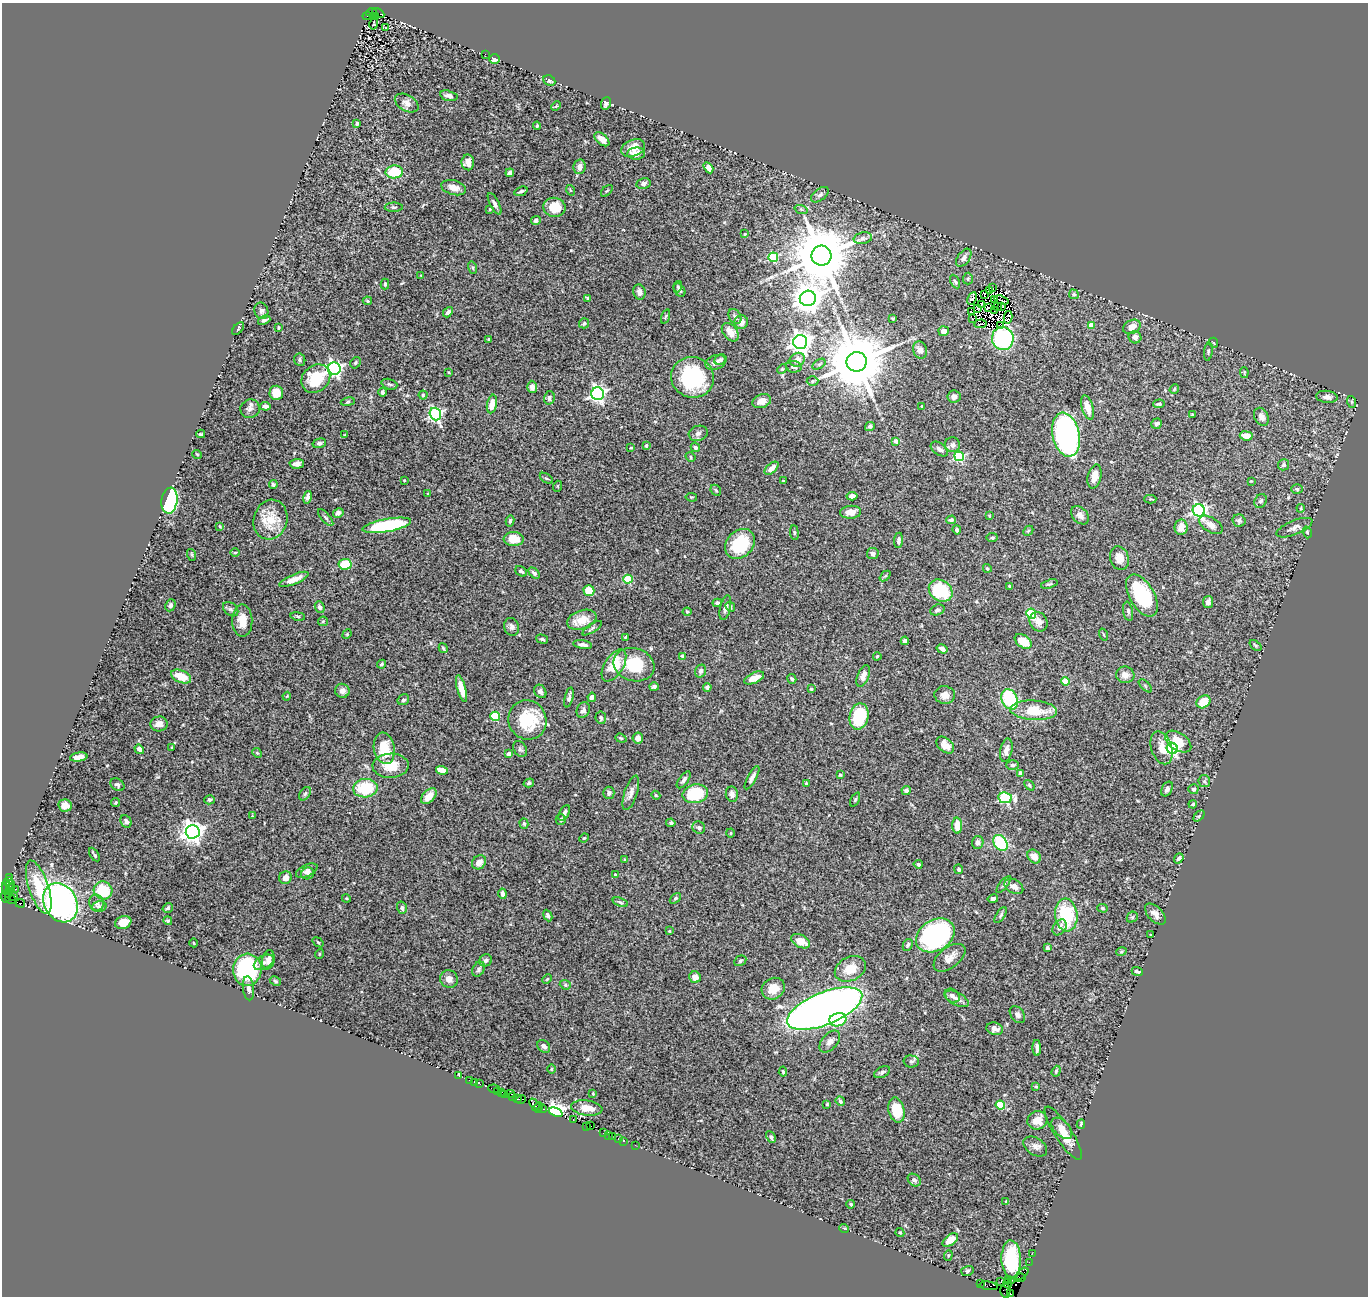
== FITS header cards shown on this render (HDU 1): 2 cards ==
NAXIS1  =                 1366
NAXIS2  =                 1294

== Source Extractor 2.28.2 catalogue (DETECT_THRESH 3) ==
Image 1366 x 1294 px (HDU 1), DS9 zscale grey, 1 PNG px = 1 image px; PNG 1370 x 1298 px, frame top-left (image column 1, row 1294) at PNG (2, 3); each listed source drawn as its Kron ellipse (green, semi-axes under 4 px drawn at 4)
Background 1.39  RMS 0.044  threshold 0.131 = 3 sigma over >= 5 px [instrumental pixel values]
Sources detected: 475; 10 with non-positive FLUX_AUTO (blend fragments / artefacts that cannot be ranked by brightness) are neither listed nor drawn; the other 465 listed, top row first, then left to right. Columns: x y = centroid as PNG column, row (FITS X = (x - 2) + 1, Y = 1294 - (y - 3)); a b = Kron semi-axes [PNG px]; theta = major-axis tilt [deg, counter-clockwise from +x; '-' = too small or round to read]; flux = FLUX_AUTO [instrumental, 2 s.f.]
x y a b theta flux
371 12 5 3 - 490
378 13 6 3 -31 310
367 16 4 3 - 140
375 17 3 2 - 2.7
374 24 6 2 77 2.2
385 27 3 3 - 9.4
485 54 3 2 - 3.1
494 59 5 5 - 13
549 81 6 5 - 7.4
449 96 9 5 -15 13
407 103 13 8 -29 16
606 103 6 5 - 8.4
556 106 5 3 - 3.3
357 123 3 3 - 5.2
537 126 4 3 - 4
602 139 9 5 -41 19
633 148 12 8 22 34
636 154 9 6 4 16
468 162 8 6 -88 21
580 167 7 6 - 18
708 168 6 4 -57 15
394 172 8 6 2 92
510 173 4 4 - 11
643 183 7 5 15 10
454 188 13 7 -15 23
570 190 5 3 - 3
521 191 7 3 22 6.3
607 191 7 3 45 3.1
820 195 10 6 37 8.6
495 204 12 4 -62 8.3
394 207 9 4 0 5.8
554 207 11 9 -8 63
490 209 4 3 - 2.2
801 209 7 4 -18 5
536 220 5 4 - 6.9
745 234 4 3 - 2.9
863 238 9 5 10 9.1
821 256 10 10 - 26000
773 257 5 4 - 160
964 258 10 6 55 12
473 268 6 4 -72 4.4
421 275 3 2 - 2
968 279 6 5 - 4.1
955 281 7 4 -62 4.8
385 284 5 4 - 3.6
678 287 6 4 75 5.1
992 288 4 2 - 4.4
679 290 7 5 -56 7.5
989 291 4 2 - 0.34
639 292 7 6 - 13
984 294 4 2 - 0.5
1074 294 5 4 - 4.5
588 298 4 2 - 3.3
808 298 8 7 - 4300
972 298 6 3 64 8.9
995 299 4 2 - 4.2
1001 300 7 2 -15 3.4
367 301 4 4 - 3.8
981 304 3 2 - 1.5
989 307 3 3 - 13
998 307 4 3 - 5.5
1001 307 3 2 - 7.8
977 308 3 2 - 3.4
261 311 8 6 -71 8.6
995 311 3 2 - 1.2
448 312 6 4 48 8.4
972 312 3 2 - 4
665 316 7 3 71 3.1
735 317 8 5 -60 7.5
1008 317 6 3 77 4.5
972 318 4 2 - 3.2
893 319 3 3 - 2.7
264 320 6 3 21 6.8
741 322 7 6 - 14
584 323 5 5 - 6.5
981 324 6 2 5 1.8
1001 325 3 2 - 0.7
1091 325 4 4 - 36
1132 327 9 6 28 27
279 328 3 2 - 3
238 329 8 2 50 2.8
944 331 5 5 - 20
730 332 10 7 -51 25
1135 337 6 6 - 14
1003 338 11 11 - 280
489 340 3 3 - 5.3
800 342 7 7 - 1900
1214 343 5 3 - 2.5
920 350 9 7 -73 16
1208 352 9 3 82 4
300 360 6 5 - 6.2
720 360 6 5 - 6.3
797 360 8 6 32 20
716 362 11 7 19 16
857 362 10 10 - 27000
355 363 6 4 54 4.6
819 364 7 4 36 5.3
794 367 8 6 -8 7.8
334 369 6 6 - 770
782 369 5 4 - 3.4
449 372 3 2 - 2.4
1244 372 5 4 - 3.3
693 377 21 20 - 230
316 379 15 13 42 100
812 381 6 5 - 4.7
389 384 8 5 -19 5.2
532 387 6 5 - 18
1174 389 5 4 - 3.4
383 392 4 3 - 6
276 393 7 6 - 43
598 394 6 6 - 820
423 395 4 4 - 3.5
954 397 6 6 - 11
1327 397 11 6 -7 14
549 398 7 5 76 7.2
762 401 9 6 20 22
348 402 7 3 9 3.5
1352 402 6 4 -71 3.8
492 404 9 5 79 32
1159 404 6 4 4 6.1
265 406 5 4 - 15
922 406 3 3 - 4.4
1087 407 13 5 -74 35
250 409 9 9 - 12
435 414 6 5 - 450
1192 414 4 2 - 2
1261 417 9 6 -63 14
1157 424 5 5 - 6.4
870 426 5 4 - 5.7
698 433 9 7 15 10
201 434 4 3 - 4
345 435 3 2 - 2.4
1066 435 22 13 -78 830
1246 436 6 4 -8 34
896 441 4 4 - 15
319 443 7 4 15 9.1
952 445 8 7 - 13
646 446 4 4 - 7.2
695 447 5 4 - 5.6
631 448 3 2 - 2.4
939 449 10 6 -34 11
197 454 5 3 - 2.4
959 456 5 5 - 230
690 457 5 4 - 4.3
297 464 7 5 2 12
1284 465 5 5 - 5.1
772 468 8 4 42 18
1095 476 12 6 77 23
546 478 7 3 -34 4.1
404 480 3 3 - 2.2
784 481 3 2 - 2.8
1251 481 2 2 - 1.8
273 484 4 4 - 5.2
558 486 5 3 - 2.6
1297 489 6 4 -3 4
716 490 6 4 -47 3.9
428 494 3 3 - 3.8
852 496 5 4 - 16
308 497 6 4 77 12
691 497 6 4 -9 3.1
1150 499 6 4 0 3.1
169 501 13 8 81 480
1261 501 7 6 - 6.7
1301 508 4 4 - 3
1199 510 6 6 - 720
851 512 10 6 4 26
338 513 5 4 - 12
1080 515 10 7 -46 15
989 516 3 2 - 2.6
326 518 10 4 -49 5.7
270 520 20 17 74 80
951 520 5 4 - 7.7
510 521 5 3 - 4.9
1239 521 6 6 - 6.7
387 525 25 6 10 240
1211 525 13 7 -31 21
220 526 4 3 - 3
1181 527 8 6 83 25
1294 528 19 7 22 16
957 530 4 3 - 7.5
1028 531 6 4 44 3.5
1307 532 6 4 -73 4.3
794 533 7 3 -83 3.4
992 538 5 4 - 5.6
514 539 10 7 -4 46
899 540 7 4 84 8
740 544 17 13 45 140
235 552 5 3 - 3.2
873 554 6 5 - 9.6
192 555 6 4 -72 2.9
1119 558 12 9 -72 27
345 564 6 5 - 85
987 568 4 3 - 4.3
521 571 6 4 -38 5.7
534 573 7 4 -44 6.3
885 576 6 4 43 3.8
294 579 16 5 23 25
628 579 4 4 - 120
1049 584 9 3 16 4.2
1010 586 3 3 - 5.4
589 590 5 5 - 69
941 591 12 10 -36 150
1142 595 23 12 -60 180
1208 602 6 5 - 14
717 603 5 3 - 5.1
170 605 6 5 - 8.6
320 607 6 4 -67 7.4
730 607 5 4 - 4.4
725 608 12 5 77 11
231 609 9 6 -39 7.4
937 610 7 5 18 6.8
1128 611 9 5 -80 6.8
687 612 4 4 - 2.9
1031 614 5 5 - 190
298 616 7 3 -9 3.8
582 620 15 9 20 47
242 621 16 10 -90 40
323 621 5 4 - 3.6
1038 622 10 8 -59 17
512 627 9 7 -73 9.7
592 628 11 4 33 6
347 634 5 4 - 2.7
1104 635 6 2 -71 2.5
626 637 4 2 - 2.1
542 639 6 4 -15 5.1
905 641 4 4 - 6.8
1023 641 9 6 -35 54
583 645 9 3 -9 9.2
1255 645 7 3 -39 3.4
443 648 5 3 - 3.9
942 649 6 3 -30 10
682 656 4 3 - 4.1
877 656 4 3 - 3.2
382 664 4 3 - 3.5
614 665 18 9 58 79
634 665 21 16 -16 110
701 671 7 5 68 7.6
1125 675 9 8 - 19
863 676 11 5 67 17
181 677 10 6 -23 53
754 678 10 5 25 38
792 679 5 3 - 4.1
1065 681 4 4 - 70
1145 686 8 3 -45 3.7
654 687 5 4 - 6
707 687 4 4 - 6.8
461 689 14 4 -75 32
811 689 4 4 - 4
342 691 7 7 - 12
540 691 7 5 -53 8.6
945 695 10 8 -6 21
287 696 4 3 - 2.6
569 697 10 4 76 7.8
592 697 5 4 - 10
1010 699 11 7 -65 190
403 700 6 5 - 6.4
1204 702 7 6 - 51
583 710 8 6 66 9.3
1034 710 23 10 -3 86
495 716 5 4 - 140
859 716 13 9 77 160
601 718 6 5 - 6.4
527 720 20 19 - 130
159 724 9 7 4 17
621 738 6 4 -21 3.5
638 738 5 5 - 18
1178 741 14 9 -34 56
945 745 10 6 -41 22
171 748 3 2 - 2.9
384 748 16 10 -80 74
1162 748 17 10 -72 31
1172 748 6 5 - 470
139 749 5 4 - 18
520 749 8 6 -56 6.8
1006 750 12 6 78 14
257 753 5 4 - 3.6
509 754 4 4 - 16
79 757 9 4 9 26
1013 765 6 5 - 5.7
391 766 18 12 3 56
442 770 6 4 -18 29
1021 773 4 4 - 25
840 775 4 3 - 4
752 778 13 4 61 11
684 780 10 4 54 7.9
1204 781 6 5 - 5.8
529 783 5 4 - 5.9
806 783 3 3 - 3.1
117 785 8 5 -35 7.3
1029 785 6 4 -50 4.2
365 788 12 9 4 120
1167 789 8 5 64 9.5
1193 789 5 5 - 5.2
906 791 4 4 - 9.7
609 793 6 5 - 9.5
631 793 18 6 72 17
305 794 7 5 53 4.7
695 794 13 9 12 150
732 794 8 6 -80 14
656 795 4 4 - 3.3
429 796 9 6 47 30
1005 798 7 5 -8 300
209 800 5 4 - 5.2
855 800 7 4 63 4
116 802 4 4 - 4
1193 804 4 3 - 3.5
65 806 7 6 - 21
564 813 8 4 61 9.9
252 816 3 3 - 2.3
1199 816 6 4 44 4.2
561 820 5 5 - 6.5
126 821 7 5 -63 9.9
671 823 4 4 - 5.5
524 824 5 4 - 4.5
957 826 8 5 -87 40
699 828 6 6 - 8.6
193 832 7 7 - 2000
730 833 4 4 - 3.3
584 838 5 3 - 2.3
978 842 6 5 - 10
1000 843 9 6 -54 160
94 855 8 2 -58 4.9
1034 856 7 6 - 26
1179 858 5 4 - 7.5
625 860 4 2 - 2.1
479 862 8 6 44 20
918 864 4 4 - 6.1
959 869 5 4 - 5.7
307 871 11 6 25 11
308 873 6 6 - 6.9
615 874 4 3 - 3.4
10 877 3 3 - 66
285 878 6 6 - 20
8 882 5 3 - 120
10 884 5 2 - 110
1004 884 10 4 50 6.1
1014 886 10 6 -29 19
6 887 6 3 87 180
39 887 28 10 -72 100
11 888 5 2 - 110
15 889 2 2 - 26
103 890 9 9 - 85
8 893 5 3 - 120
502 894 5 4 - 13
5 897 6 3 -85 120
14 897 3 2 - 67
346 898 4 3 - 2.9
675 898 6 4 44 5
10 899 6 3 -41 110
993 899 5 3 - 9.5
620 902 8 4 -19 4.9
20 903 5 3 - 850
60 903 20 16 -61 970
97 903 8 7 - 13
99 906 7 5 14 6.1
168 908 5 4 - 4.4
402 908 6 5 - 7.5
1102 908 5 4 - 4.9
1155 914 13 7 -46 17
548 915 6 3 -66 7.2
1001 915 9 4 57 5.5
1066 915 16 11 -84 160
1132 917 6 5 - 4.1
168 921 4 4 - 5.4
123 923 8 6 20 41
1060 927 8 6 56 17
669 931 4 4 - 2.3
935 935 21 15 31 570
1151 935 3 2 - 2
800 941 10 6 -27 38
318 942 6 3 -36 3.6
194 943 4 3 - 2.3
908 945 6 4 62 5.9
1047 948 4 3 - 6
1121 952 5 3 - 3.1
319 954 5 3 - 2.3
949 958 18 10 38 27
268 960 9 6 78 15
486 960 6 6 - 7
740 961 6 5 - 4.4
264 962 11 6 29 15
479 969 8 6 60 7.6
850 969 16 12 27 49
247 970 16 14 85 340
1137 971 5 3 - 4.8
695 977 6 5 - 21
449 979 9 8 - 17
547 979 5 3 - 2.8
275 981 6 4 -28 4.1
565 985 6 4 -21 4.2
248 988 12 5 -83 11
773 989 12 10 33 38
952 996 8 6 -38 9.1
957 999 13 6 -28 16
825 1008 40 16 22 3700
1017 1015 9 6 -53 9
838 1020 8 6 16 81
995 1029 8 6 -16 14
830 1042 13 7 49 15
544 1046 7 5 -44 13
1037 1048 8 3 -89 11
911 1061 7 6 - 6.1
551 1069 4 3 - 2.7
1056 1071 6 4 70 3.6
783 1072 5 4 - 5.1
882 1072 8 5 28 7.1
459 1076 3 2 - 19
469 1080 3 2 - 79
474 1082 3 2 - 46
479 1083 4 3 - 120
1036 1086 3 3 - 3.9
494 1089 6 3 -9 150
498 1091 3 2 - 210
502 1092 3 2 - 110
593 1093 3 3 - 2.4
505 1094 2 2 - 66
510 1094 5 2 - 150
513 1097 3 3 - 140
517 1099 3 3 - 200
521 1099 4 3 - 210
840 1101 5 4 - 9
827 1104 4 4 - 2.9
1000 1105 4 4 - 110
535 1106 8 3 -54 240
539 1106 4 2 - 240
587 1108 15 7 -7 31
543 1109 4 3 - 78
896 1110 12 8 -77 78
556 1112 7 3 -21 18000
573 1119 3 2 - 74
1037 1120 10 9 - 41
1081 1124 4 2 - 3.8
586 1126 3 2 - 61
591 1126 2 2 - 31
1062 1128 13 7 -47 23
603 1132 4 2 - 98
1063 1133 31 8 -57 51
608 1135 2 2 - 16
612 1136 2 2 - 73
771 1137 6 4 -63 6.2
618 1138 3 2 - 57
624 1141 3 2 - 100
635 1145 2 2 - 28
1035 1146 13 8 -33 17
914 1180 7 5 -39 8.9
1006 1201 4 3 - 4.4
851 1204 4 4 - 5.1
844 1228 5 3 - 2.4
900 1232 4 3 - 3.3
950 1240 9 5 37 39
1032 1253 2 2 - 28
948 1255 5 4 - 3.7
1011 1259 19 9 -87 150
1029 1262 2 2 - 24
967 1271 6 5 - 5.1
1022 1274 7 3 42 300
1020 1278 6 3 3 220
1008 1280 4 3 - 140
1012 1280 2 2 - 51
1001 1282 3 2 - 43
981 1283 3 2 - 23
1007 1284 4 3 - 84
988 1286 9 3 -7 230
1005 1291 7 5 87 160
1010 1294 3 2 - 27
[10 non-positive-flux detections neither listed nor drawn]